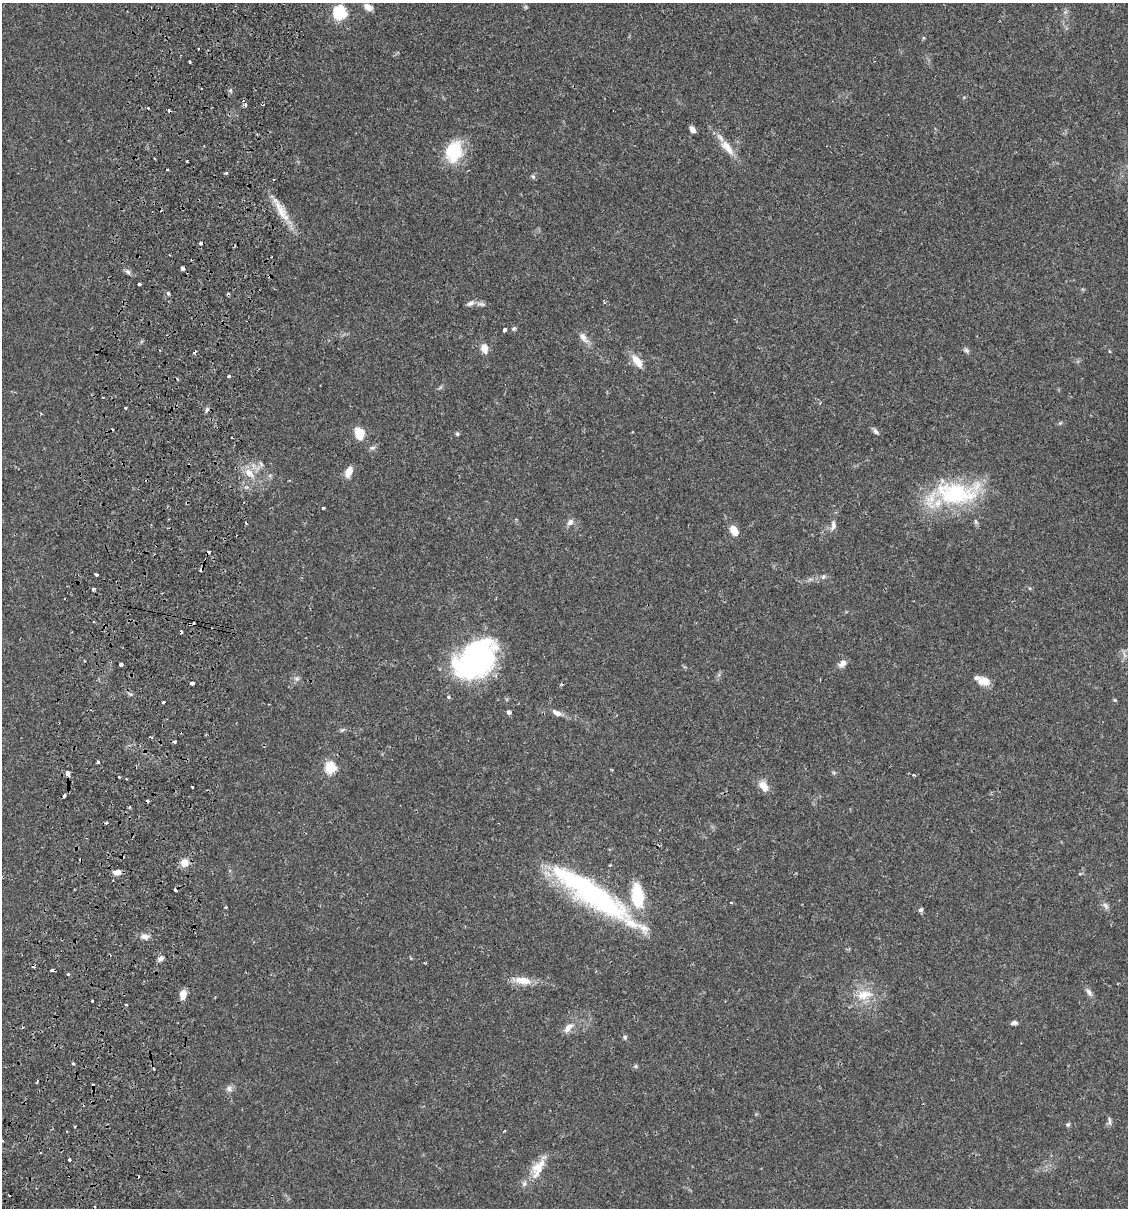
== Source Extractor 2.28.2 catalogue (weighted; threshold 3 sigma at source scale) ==
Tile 7 of 4 x 4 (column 3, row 2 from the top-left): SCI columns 2424-3549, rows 2431-3636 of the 4963 x 4856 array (HDU 1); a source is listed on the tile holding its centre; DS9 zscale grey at full resolution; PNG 1130 x 1210 px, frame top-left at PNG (2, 3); no overlay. Shown black and unused: <1% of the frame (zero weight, under 2 of 3 exposures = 3% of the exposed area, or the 3 px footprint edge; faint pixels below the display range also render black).
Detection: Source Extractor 2.28.2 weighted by HDU 2 'WHT'; one run over the whole footprint, this tile lists its part. Background 0.0646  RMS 0.005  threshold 0.0226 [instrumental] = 3 sigma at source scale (4.5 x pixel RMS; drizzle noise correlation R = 1.50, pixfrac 1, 0.05/0.05 arcsec/px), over >= 5 px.
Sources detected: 131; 24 cosmic-ray / hot-pixel residue — not listed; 1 inside a brighter listed object's ellipse — not listed separately; the other 106 listed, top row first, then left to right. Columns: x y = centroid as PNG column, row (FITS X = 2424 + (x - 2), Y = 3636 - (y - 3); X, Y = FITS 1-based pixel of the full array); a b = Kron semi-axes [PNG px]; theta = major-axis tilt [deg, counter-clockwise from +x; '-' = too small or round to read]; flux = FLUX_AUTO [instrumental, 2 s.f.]
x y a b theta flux
368 7 11 7 -27 3.5
526 7 6 5 - 0.67
340 12 6 6 - 71
1065 12 5 5 - 1
923 38 6 4 72 0.52
190 62 3 2 - 0.61
230 90 6 4 88 0.82
245 105 4 3 - 2
692 129 7 4 -54 2.6
727 147 27 10 -51 7.6
454 152 24 18 73 22
187 161 3 3 - 0.67
167 170 3 2 - 0.72
226 173 4 3 - 0.66
533 177 7 5 -67 0.87
282 212 36 10 -58 9.8
183 268 4 3 - 2.5
128 272 9 4 -36 1.4
270 276 5 4 - 0.69
139 284 3 3 - 2.3
168 293 4 4 - 1.5
470 303 10 6 26 1.9
481 304 14 5 -10 1.7
513 329 6 5 - 0.86
505 330 4 3 - 1.9
583 337 17 8 -51 3.5
484 348 12 8 -81 3.8
967 350 9 6 -40 1.2
1109 351 5 3 - 0.39
637 361 17 8 -52 6.9
229 376 4 3 - 2.5
177 379 4 2 - 0.47
125 408 3 3 - 1.1
206 410 8 5 68 1.1
1060 423 5 4 - 0.61
876 431 9 5 -51 1.4
359 434 14 10 -74 7.8
457 434 6 5 - 0.83
372 448 9 6 9 1.3
261 464 9 4 -55 1.2
349 472 12 7 65 5.2
249 473 15 9 -47 6.1
956 493 60 28 3 51
323 508 3 3 - 0.58
570 522 9 7 48 2.3
976 522 7 4 -82 0.93
833 525 15 7 88 2.7
734 531 11 7 -60 6.2
96 574 4 3 - 4.7
823 577 8 5 62 1.1
1030 588 5 3 - 0.46
93 589 4 3 - 1.1
1124 655 10 4 -76 1.3
476 660 42 28 40 110
121 664 4 3 - 3.7
842 664 12 7 41 2.7
297 679 8 7 - 1.6
983 681 16 11 -10 5.3
192 683 4 3 - 4.4
449 697 4 4 - 1.2
1115 700 5 5 - 0.59
164 702 3 3 - 1.6
509 712 4 4 - 1.8
557 713 14 7 -28 2.8
342 730 8 3 19 0.87
174 742 4 3 - 0.78
98 762 3 3 - 1.3
330 768 6 6 - 42
67 773 4 3 - 9.9
914 775 4 3 - 0.72
118 776 3 3 - 0.84
763 786 14 9 -57 5.2
192 787 3 3 - 1
64 796 4 3 - 2
129 807 4 3 - 0.43
184 862 9 9 - 4.8
610 865 3 3 - 0.62
117 872 9 6 9 2.9
594 895 101 20 -34 110
638 896 24 11 -84 25
731 903 3 2 - 0.49
1106 906 11 7 -58 1.8
920 910 6 4 15 1.1
145 937 12 6 -1 2.7
160 959 9 5 25 1.5
52 970 4 3 - 5.8
68 974 3 3 - 0.82
523 981 24 10 -10 7.1
1089 992 13 6 -54 2
183 995 11 7 79 3.9
864 995 25 14 9 11
92 1000 3 3 - 0.81
126 1005 3 3 - 0.5
1014 1023 8 5 6 1.4
568 1028 16 8 50 4
625 1037 6 5 - 0.86
73 1064 4 3 - 0.58
636 1066 6 5 - 0.73
37 1082 4 2 - 0.5
229 1088 9 9 - 2
1109 1121 12 5 88 1.3
1068 1125 6 5 - 0.81
75 1127 3 2 - 0.61
2 1141 3 2 - 0.53
69 1159 3 3 - 4.3
538 1168 26 14 72 9.6
Overlapping masked pixels (flux is a lower limit): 3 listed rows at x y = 282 212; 183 268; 270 276
Isophote crosses this tile's border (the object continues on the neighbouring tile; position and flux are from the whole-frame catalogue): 1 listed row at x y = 2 1141